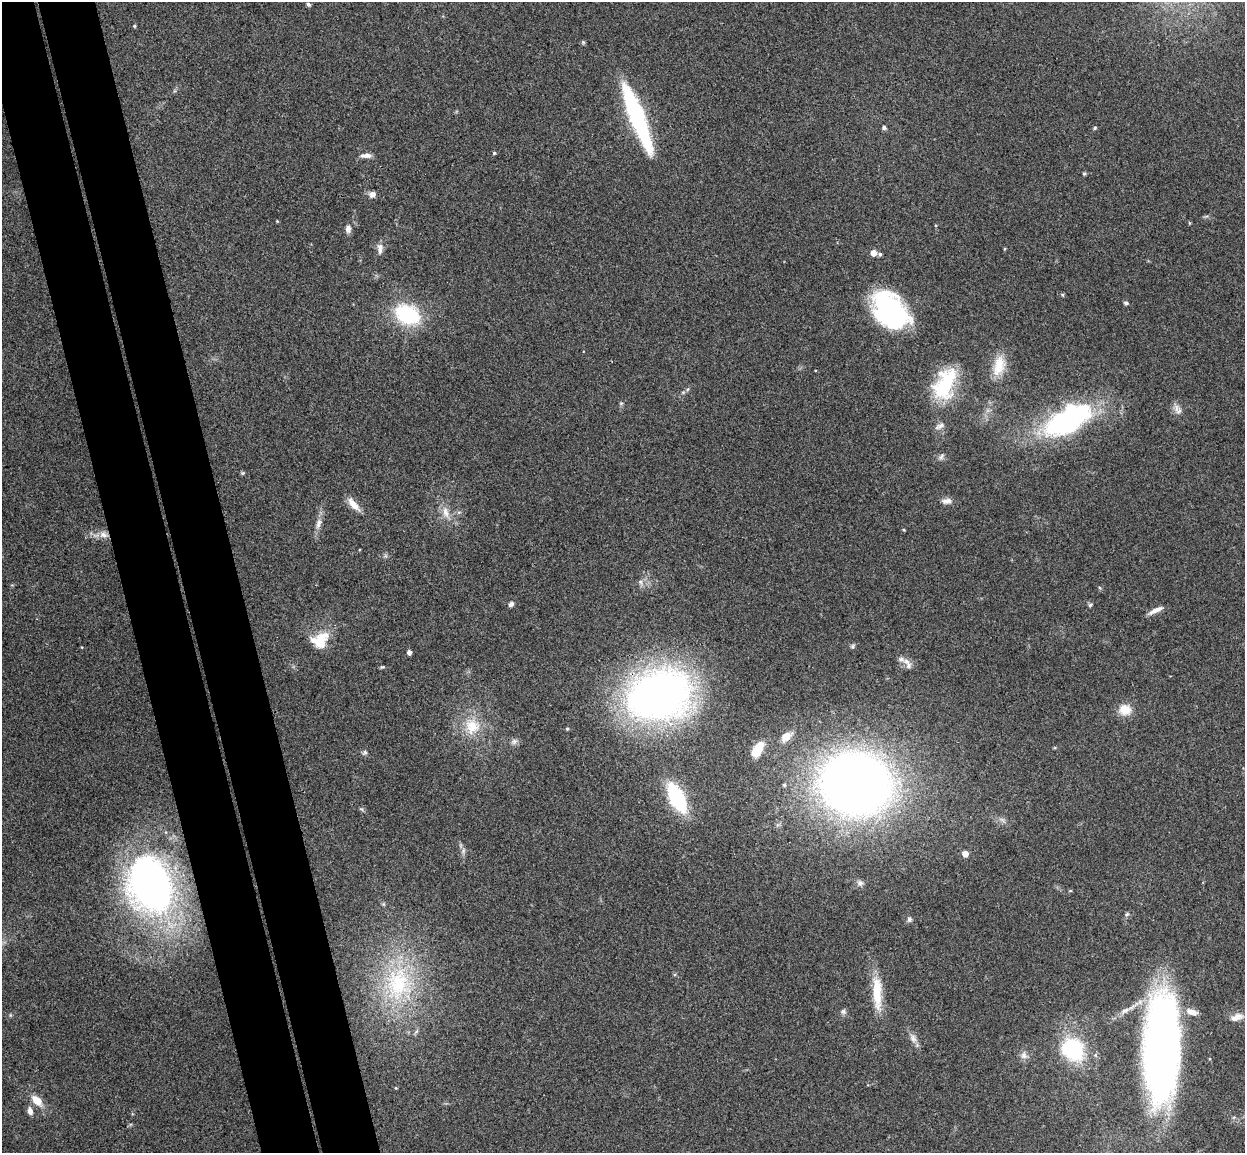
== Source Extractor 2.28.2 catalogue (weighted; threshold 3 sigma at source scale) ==
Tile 11 of 4 x 4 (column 3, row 3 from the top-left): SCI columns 2544-3786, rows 1305-2455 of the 5085 x 5029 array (HDU 1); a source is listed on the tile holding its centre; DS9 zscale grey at full resolution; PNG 1247 x 1155 px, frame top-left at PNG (2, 2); no overlay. Shown black and unused: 9% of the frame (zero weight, under 3 of 4 exposures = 5% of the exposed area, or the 3 px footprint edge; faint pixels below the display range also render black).
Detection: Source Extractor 2.28.2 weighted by HDU 2 'WHT'; one run over the whole footprint, this tile lists its part. Background 0.0705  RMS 0.0076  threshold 0.0343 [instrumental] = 3 sigma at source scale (4.5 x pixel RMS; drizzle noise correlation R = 1.50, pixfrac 1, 0.05/0.05 arcsec/px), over >= 5 px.
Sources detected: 76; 1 too faint to see at this stretch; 3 inside a brighter object's white glare — not listed; the other 72 listed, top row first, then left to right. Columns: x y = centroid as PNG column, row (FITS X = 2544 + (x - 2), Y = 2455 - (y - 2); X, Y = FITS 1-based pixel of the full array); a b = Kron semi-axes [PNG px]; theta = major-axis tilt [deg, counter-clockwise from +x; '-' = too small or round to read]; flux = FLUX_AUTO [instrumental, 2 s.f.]
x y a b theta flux
308 4 5 4 - 1.7
134 26 4 4 - 0.8
636 113 67 16 -69 88
884 128 5 5 - 1.7
1095 128 5 4 - 0.97
494 153 4 4 - 0.89
367 155 12 7 -3 4.1
1084 174 5 5 - 0.97
372 194 8 8 - 3.2
277 221 4 4 - 0.57
1189 223 5 3 - 0.66
348 229 9 7 89 3.3
380 249 16 6 -90 3.7
873 253 5 4 - 8.2
880 254 5 4 - 1.3
1062 295 5 4 - 1
1126 303 6 4 -16 1.3
890 311 37 25 -49 130
407 314 22 16 -24 67
999 366 28 14 77 16
945 384 40 22 66 48
1179 411 11 6 46 3
1067 420 62 27 27 130
940 426 15 7 27 3.3
941 456 10 6 64 2.2
243 473 6 5 - 0.99
947 501 14 7 6 4
353 504 21 8 -47 7.2
446 512 17 8 -68 7.1
459 512 6 4 18 1.2
318 524 17 6 74 4.9
904 530 4 3 - 0.71
103 535 12 8 -9 5.8
511 604 6 6 - 2.1
1090 605 6 4 45 1.1
1155 610 18 5 26 4.9
320 641 22 18 34 19
853 646 7 6 - 1.5
409 652 4 4 - 3.3
901 659 11 7 -37 3.4
909 666 11 8 -79 3.9
382 667 8 4 -8 1
659 695 51 39 17 460
1125 710 16 14 -16 11
472 726 22 20 -84 21
567 729 4 4 - 0.87
786 737 14 8 38 8.3
514 741 9 8 - 2.8
757 749 19 9 54 15
365 752 6 5 - 1.4
856 784 50 43 -15 760
784 785 5 5 - 1.2
677 798 23 11 -63 74
463 851 7 5 79 2.1
965 854 5 5 - 6.7
860 883 8 7 - 2.5
153 886 53 42 -66 330
1127 914 6 4 44 1.3
909 919 7 6 - 1.9
398 983 48 32 84 78
877 993 45 11 -88 23
1125 1011 15 7 28 5.1
843 1012 7 7 - 2
1191 1012 16 8 -17 6.9
1237 1017 16 9 19 5.8
913 1038 12 8 -69 4.3
1161 1048 99 32 88 480
1073 1049 22 19 -48 64
1024 1055 11 9 -88 3.8
396 1088 4 3 - 0.59
37 1100 16 9 -45 9.2
30 1111 9 6 -80 3.7
Overlapping masked pixels (flux is a lower limit): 1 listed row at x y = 659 695